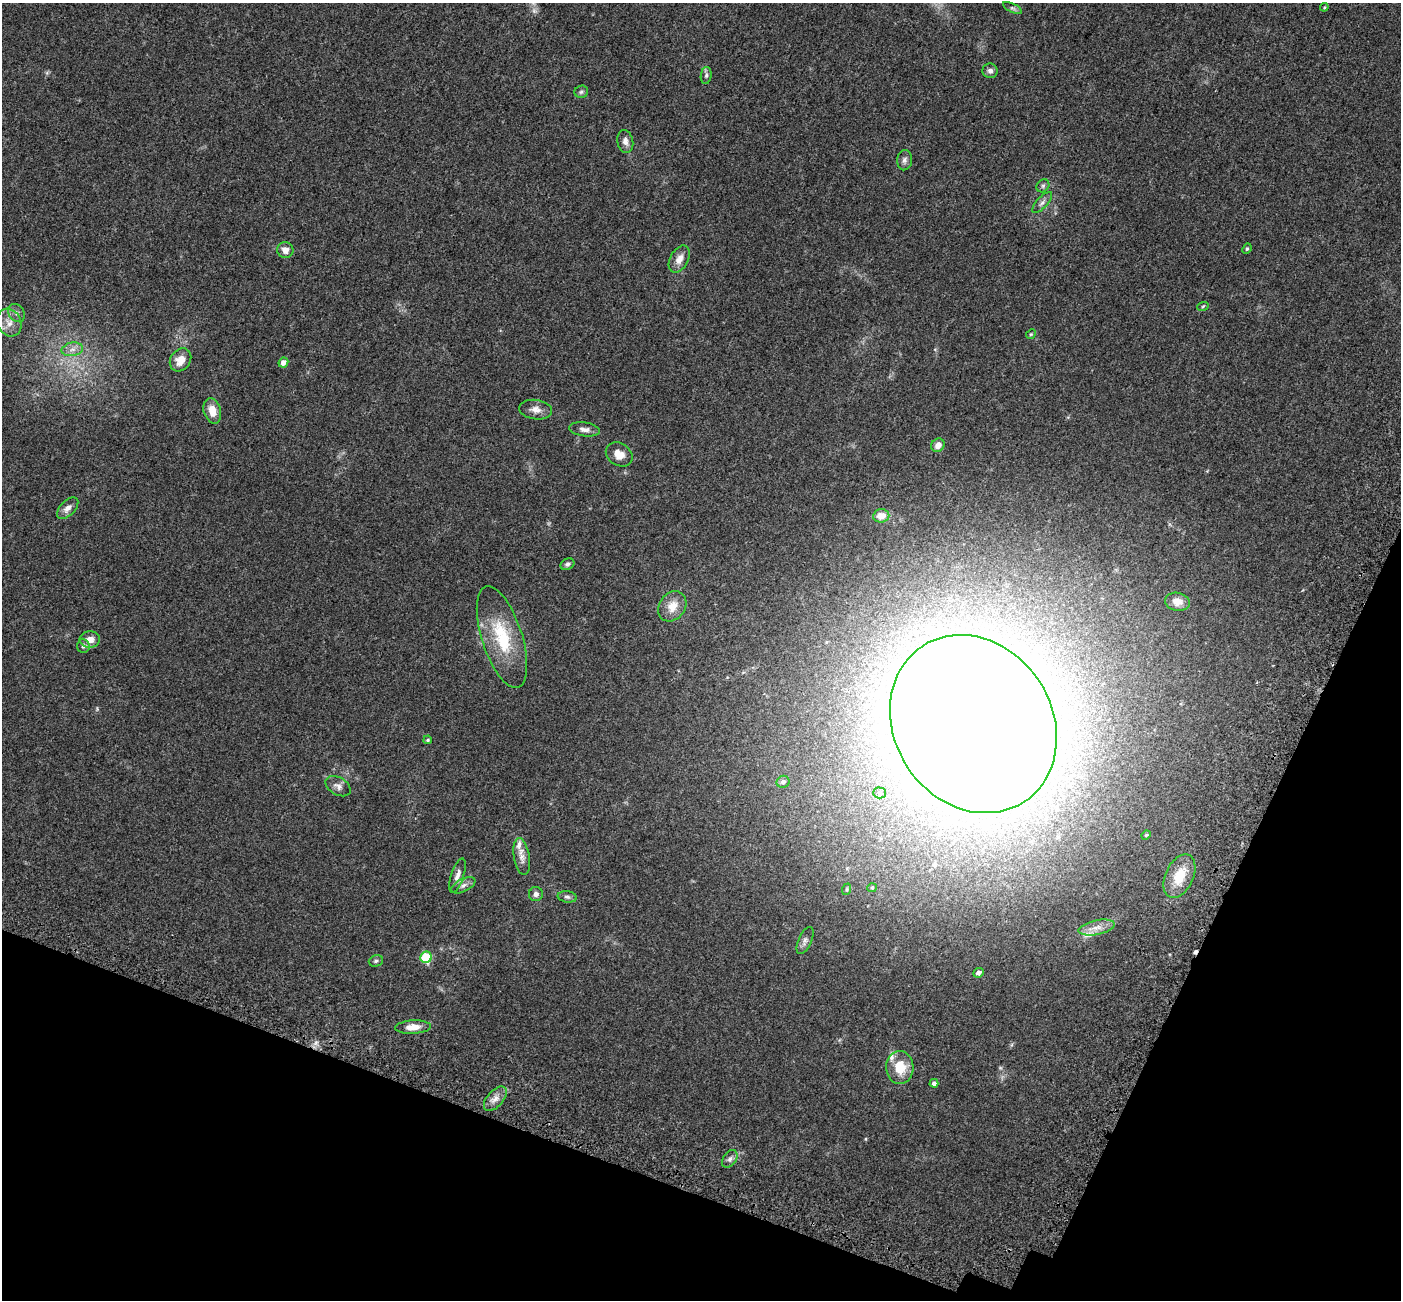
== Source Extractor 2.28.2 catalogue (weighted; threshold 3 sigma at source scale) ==
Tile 15 of 4 x 4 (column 3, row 4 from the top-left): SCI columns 2896-4294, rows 390-1687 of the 5784 x 5909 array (HDU 1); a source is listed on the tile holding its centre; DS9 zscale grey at full resolution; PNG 1403 x 1302 px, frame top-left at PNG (2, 3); each listed source drawn as its Kron ellipse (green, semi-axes under 4 px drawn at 4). Shown black and unused: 18% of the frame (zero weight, under 3 of 5 exposures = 6% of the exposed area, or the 3 px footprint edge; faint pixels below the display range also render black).
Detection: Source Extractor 2.28.2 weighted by HDU 2 'WHT'; one run over the whole footprint, this tile lists its part. Background 0.0306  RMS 0.0029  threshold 0.0129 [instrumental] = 3 sigma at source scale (4.5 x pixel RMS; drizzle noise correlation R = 1.50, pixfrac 1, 0.0396/0.0396 arcsec/px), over >= 5 px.
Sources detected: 62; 1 inside a brighter object's white glare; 1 cosmic-ray / hot-pixel residue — neither listed nor drawn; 4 inside a brighter listed object's ellipse — not listed separately; the other 56 listed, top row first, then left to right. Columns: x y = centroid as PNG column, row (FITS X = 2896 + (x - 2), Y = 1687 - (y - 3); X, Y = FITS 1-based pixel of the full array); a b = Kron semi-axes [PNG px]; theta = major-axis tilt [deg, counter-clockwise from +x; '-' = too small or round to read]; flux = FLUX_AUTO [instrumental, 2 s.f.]
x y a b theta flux
1324 7 4 4 - 0.26
1012 8 10 4 -26 0.63
990 71 8 7 - 0.98
706 75 8 5 82 0.65
581 92 7 6 - 0.57
625 141 11 8 -79 1.4
905 160 10 7 84 1
1043 186 7 5 46 0.63
1042 203 13 5 46 1.1
1247 249 5 4 - 0.39
285 250 8 8 - 2
679 259 15 9 62 2.3
1203 306 6 3 20 0.32
17 313 10 7 -52 1.1
9 322 14 11 -65 3
1031 334 5 4 - 0.28
72 349 11 6 10 1.6
180 360 12 10 52 3.2
283 363 5 4 - 1.6
536 410 16 9 -6 1.9
212 411 13 8 -74 3.1
584 429 16 7 -8 1.5
938 445 7 6 - 1.9
619 454 14 11 -34 3
68 508 13 7 46 1.6
881 516 8 6 9 2.8
567 564 7 5 27 0.64
1177 602 12 9 -10 2.4
672 606 16 13 54 3.8
502 637 53 20 -72 15
90 640 10 8 3 2.1
83 646 7 6 - 0.74
973 724 93 79 -57 1300
428 740 4 3 - 0.34
783 782 6 6 - 0.85
338 786 14 8 -31 1.4
880 793 6 5 - 0.53
1146 835 5 4 - 0.3
522 857 18 8 -81 2
457 876 18 6 71 1.6
1179 876 23 14 65 6.8
463 885 13 6 26 1.1
872 888 5 4 - 0.29
847 889 6 3 71 0.31
536 894 7 7 - 1
567 897 9 5 -8 0.75
1097 928 18 7 12 2.2
805 940 14 6 66 1.1
426 957 6 5 - 16
376 961 7 5 18 0.56
978 973 5 4 - 1
413 1027 17 7 3 2.8
900 1067 16 13 -87 6.2
934 1083 4 4 - 0.77
495 1099 14 8 48 2
730 1159 10 6 56 0.94
Isophote crosses this tile's border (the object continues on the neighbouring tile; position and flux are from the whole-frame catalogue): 1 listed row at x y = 9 322